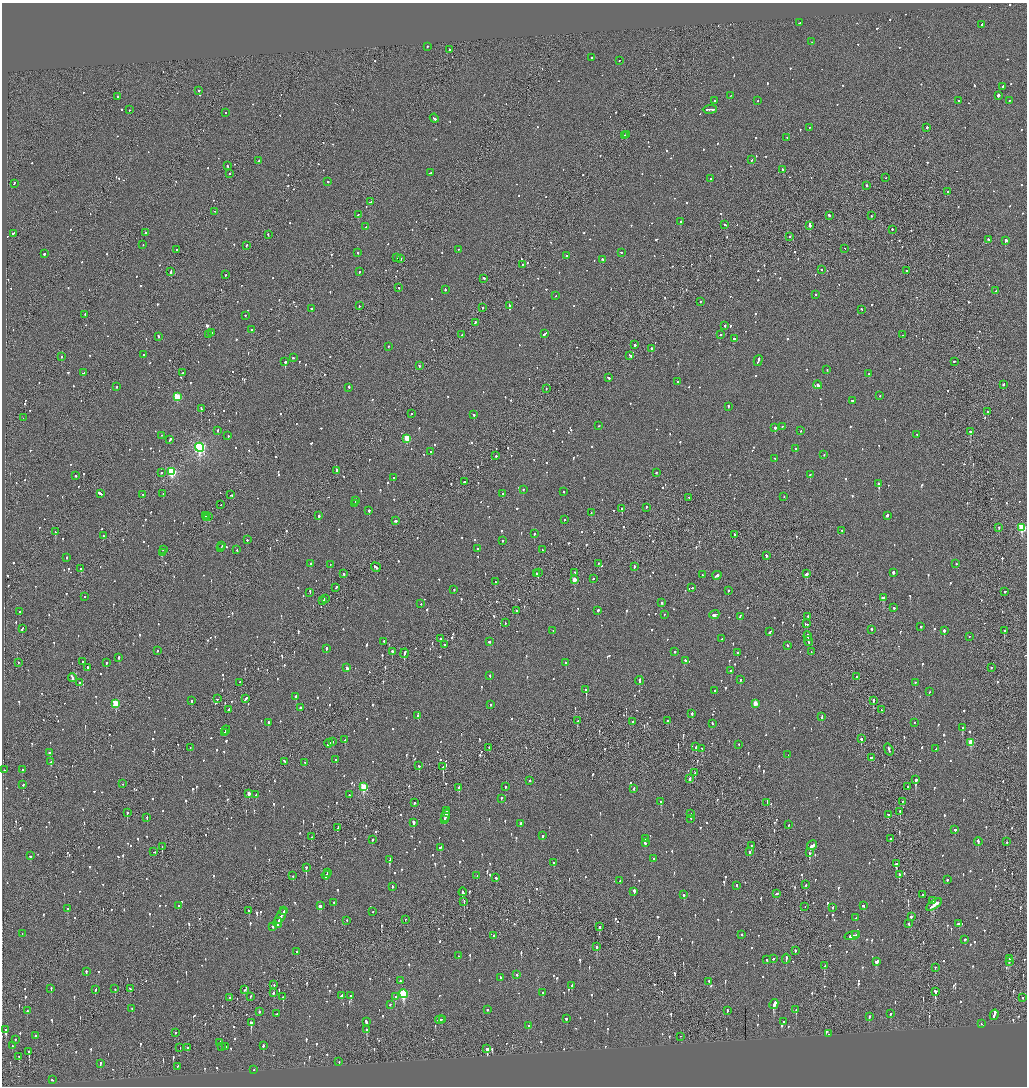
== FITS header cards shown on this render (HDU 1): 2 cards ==
NAXIS1  =                 2050
NAXIS2  =                 2168

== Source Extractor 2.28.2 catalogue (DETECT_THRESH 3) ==
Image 2050 x 2168 px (HDU 1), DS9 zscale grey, zoomed out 1/2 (1 PNG px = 2 x 2 image px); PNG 1029 x 1088 px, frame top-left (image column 2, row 2168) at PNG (2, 3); each listed source drawn as its Kron ellipse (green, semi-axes under 4 px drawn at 4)
Background -0.0617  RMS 0.068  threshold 0.205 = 3 sigma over >= 5 px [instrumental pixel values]
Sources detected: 1559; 51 cannot appear on this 1/2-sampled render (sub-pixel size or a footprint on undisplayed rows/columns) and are neither listed nor drawn; of the other 1508, the 500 brightest by FLUX_AUTO listed and drawn (1008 fainter detections omitted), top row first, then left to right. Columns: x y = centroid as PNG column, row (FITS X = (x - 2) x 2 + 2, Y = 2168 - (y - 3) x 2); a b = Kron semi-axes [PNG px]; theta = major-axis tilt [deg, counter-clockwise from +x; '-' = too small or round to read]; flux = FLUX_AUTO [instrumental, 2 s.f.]
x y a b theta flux
800 23 3 2 - 97
982 25 2 2 - 70
812 42 2 1 - 68
428 47 2 2 - 67
450 50 3 1 - 120
591 58 2 2 - 84
619 61 2 2 - 73
1003 87 2 2 - 540
199 91 2 2 - 130
731 96 3 2 - 110
998 96 2 2 - 2600
118 97 2 2 - 140
715 101 2 2 - 490
758 101 2 2 - 75
958 101 2 2 - 69
1009 101 2 2 - 150
129 110 2 2 - 120
710 110 7 2 2 370
226 113 2 1 - 74
434 119 4 2 - 150
809 128 2 2 - 94
927 128 2 2 - 130
627 135 2 2 - 130
624 136 3 2 - 150
787 138 2 2 - 87
752 160 2 2 - 79
259 161 2 2 - 74
227 166 2 2 - 160
783 170 2 2 - 110
430 173 3 2 - 130
229 174 2 2 - 75
886 178 2 2 - 67
710 179 2 2 - 66
328 182 2 2 - 65
14 184 3 2 - 100
866 186 2 2 - 110
948 192 2 1 - 220
371 202 4 2 - 190
215 212 2 1 - 62
358 215 2 1 - 210
829 216 3 2 - 340
871 216 2 2 - 68
681 222 3 2 - 590
725 225 3 2 - 83
810 226 4 2 - 530
366 227 2 2 - 260
892 230 2 2 - 120
145 233 2 2 - 61
13 234 2 2 - 150
268 235 2 2 - 130
789 237 2 1 - 99
989 240 2 2 - 120
1006 241 3 2 - 730
143 245 2 1 - 62
246 246 3 2 - 66
845 249 2 1 - 120
176 250 2 2 - 83
458 250 2 2 - 69
358 253 2 2 - 100
621 253 2 2 - 66
44 254 2 2 - 290
566 256 2 2 - 67
397 258 2 1 - 61
400 259 2 2 - 140
602 260 2 2 - 130
523 265 2 2 - 110
822 270 2 2 - 84
906 271 2 2 - 64
171 272 4 2 - 160
359 272 2 2 - 130
225 275 2 2 - 130
484 279 3 2 - 110
399 288 2 2 - 140
445 290 2 2 - 120
996 291 2 2 - 86
816 295 2 2 - 76
556 296 2 2 - 180
700 302 2 1 - 66
359 306 2 2 - 69
509 306 3 2 - 140
483 308 2 2 - 91
311 309 2 2 - 110
861 310 2 2 - 71
85 315 2 1 - 140
245 316 2 2 - 69
475 323 3 2 - 140
725 326 2 2 - 220
251 330 2 2 - 70
212 333 2 1 - 250
545 334 3 2 - 130
208 335 4 2 - 410
462 335 2 2 - 170
721 335 2 2 - 63
902 335 2 2 - 74
158 337 3 2 - 79
734 339 2 2 - 150
635 345 2 2 - 760
388 347 2 2 - 77
651 349 2 2 - 150
144 355 2 2 - 100
630 356 3 2 - 95
62 357 2 2 - 100
293 358 2 2 - 130
758 361 6 2 74 180
285 362 2 2 - 620
955 362 3 2 - 91
420 366 3 2 - 79
827 370 2 2 - 96
83 373 4 2 - 94
182 373 3 2 - 71
869 374 2 2 - 77
608 378 3 2 - 130
678 382 2 2 - 80
818 385 4 2 - 350
1003 385 3 2 - 95
117 387 2 2 - 130
349 388 3 2 - 200
546 389 2 1 - 62
880 396 2 2 - 72
177 397 3 3 - 590
852 401 2 2 - 90
728 407 2 2 - 190
201 409 2 2 - 240
987 412 2 2 - 64
411 414 2 2 - 93
474 415 2 2 - 180
23 418 2 2 - 60
599 426 2 1 - 69
782 427 2 2 - 86
775 428 2 2 - 240
218 431 2 2 - 80
801 431 2 1 - 62
970 432 2 2 - 390
917 435 2 2 - 94
162 436 2 1 - 63
228 436 2 2 - 430
407 439 3 3 - 470
170 440 4 2 - 190
200 448 4 4 - 3000
795 449 2 2 - 240
431 452 2 2 - 350
824 455 2 2 - 69
496 456 2 2 - 120
775 459 2 1 - 78
336 471 3 1 - 260
172 472 4 3 - 1200
161 473 2 1 - 62
656 473 2 2 - 100
810 475 2 2 - 92
75 476 2 2 - 110
393 478 2 2 - 110
464 482 2 1 - 160
879 484 3 2 - 520
523 490 2 2 - 120
564 492 2 2 - 79
100 494 4 2 - 220
163 494 3 2 - 140
503 494 2 2 - 81
143 495 2 1 - 70
231 495 3 2 - 76
784 497 2 2 - 170
689 498 2 1 - 97
355 501 4 2 - 240
355 504 2 2 - 110
221 505 2 1 - 74
646 508 3 2 - 91
622 509 2 2 - 310
369 511 2 2 - 280
591 513 2 1 - 67
205 516 3 1 - 250
319 516 2 2 - 460
887 516 3 2 - 72
209 517 3 2 - 520
206 518 2 2 - 150
564 520 2 2 - 76
395 521 3 2 - 150
999 528 2 2 - 84
1022 528 3 3 - 920
842 531 2 2 - 81
55 532 3 2 - 270
534 534 2 2 - 140
734 535 2 1 - 260
103 536 2 2 - 60
247 540 2 2 - 59
503 541 2 2 - 64
222 546 2 1 - 67
221 548 2 1 - 94
478 549 2 2 - 280
163 550 3 2 - 110
237 550 2 2 - 73
542 550 2 2 - 110
162 553 4 2 - 370
766 556 3 2 - 91
67 558 2 2 - 200
311 564 2 2 - 95
599 564 2 2 - 72
956 564 2 2 - 110
330 565 2 1 - 97
634 567 2 2 - 99
376 568 5 2 - 300
81 569 2 2 - 300
538 573 2 1 - 270
575 573 2 2 - 75
893 573 2 2 - 710
343 574 2 2 - 74
537 574 2 1 - 280
806 574 2 2 - 600
702 575 2 2 - 71
717 576 5 2 - 250
593 579 2 2 - 85
574 580 3 2 - 180
496 582 3 2 - 110
336 588 2 2 - 100
692 588 2 2 - 76
454 590 2 2 - 130
728 591 2 2 - 66
1005 592 2 2 - 82
310 593 3 2 - 210
85 597 2 2 - 150
883 598 3 2 - 350
325 599 2 2 - 110
323 601 2 2 - 62
662 603 2 2 - 270
421 604 2 2 - 60
894 608 3 2 - 130
516 611 2 2 - 72
598 611 2 2 - 60
20 612 2 2 - 110
664 615 2 1 - 77
714 615 5 2 - 210
740 617 3 2 - 92
808 617 2 2 - 120
505 623 2 2 - 74
807 624 3 2 - 150
921 627 2 2 - 70
22 629 4 2 - 100
871 630 3 2 - 100
553 631 2 2 - 65
944 631 2 2 - 280
1004 631 2 2 - 190
770 632 3 2 - 94
808 637 5 2 - 220
969 637 2 1 - 130
441 639 2 2 - 110
722 639 2 2 - 68
808 641 5 1 - 200
384 642 2 2 - 150
490 642 2 2 - 74
445 645 2 2 - 66
787 646 2 2 - 63
326 649 2 2 - 100
157 651 2 2 - 150
392 652 2 2 - 330
675 652 2 2 - 70
811 652 2 1 - 150
738 653 2 2 - 77
404 654 5 2 - 220
119 658 2 2 - 80
686 661 2 2 - 210
83 662 2 2 - 190
18 663 2 1 - 92
106 663 2 2 - 120
566 663 2 2 - 290
87 668 3 1 - 340
347 668 4 2 - 130
991 668 2 2 - 60
731 671 2 2 - 110
490 676 2 2 - 96
857 677 2 2 - 210
72 678 4 2 - 340
740 680 2 2 - 71
639 681 4 2 - 190
79 683 2 2 - 280
240 683 2 1 - 64
915 683 2 2 - 88
586 690 2 2 - 520
715 691 2 2 - 120
929 692 2 2 - 110
296 697 2 2 - 240
217 699 2 2 - 60
245 699 4 2 - 200
192 701 2 2 - 98
873 701 2 2 - 260
116 704 3 3 - 560
755 704 3 2 - 180
490 705 2 2 - 110
300 708 2 2 - 140
229 710 3 2 - 210
882 710 3 2 - 64
692 714 3 2 - 170
418 716 2 2 - 100
822 717 3 2 - 66
578 721 4 2 - 140
668 721 2 1 - 72
633 722 2 2 - 110
268 723 2 2 - 310
914 723 2 2 - 64
712 724 2 2 - 81
962 728 3 2 - 250
226 730 4 2 - 140
224 733 2 2 - 67
861 739 2 2 - 210
345 740 2 2 - 95
332 742 2 2 - 100
971 743 3 3 - 340
329 744 4 2 - 170
739 745 2 2 - 76
696 747 3 2 - 75
190 748 2 1 - 130
489 748 2 1 - 170
702 749 2 2 - 230
936 749 2 2 - 120
889 750 6 1 -70 260
49 753 2 2 - 110
788 755 2 1 - 200
871 758 2 2 - 320
336 760 2 2 - 62
51 762 2 2 - 96
285 762 4 2 - 180
305 763 2 2 - 72
419 766 2 2 - 140
443 767 2 1 - 140
4 770 2 1 - 84
22 770 2 2 - 97
695 773 2 2 - 79
690 779 3 2 - 390
916 780 3 2 - 450
530 781 2 2 - 78
123 784 2 1 - 63
23 785 2 2 - 74
364 787 4 3 - 750
505 787 2 2 - 72
908 787 2 2 - 63
459 788 2 2 - 210
634 789 3 2 - 77
248 794 3 2 - 90
256 795 2 2 - 79
349 795 2 2 - 88
501 799 2 2 - 73
661 802 3 2 - 140
903 802 3 2 - 70
414 803 2 2 - 110
767 803 3 2 - 220
447 811 3 2 - 85
900 812 2 2 - 79
127 813 2 2 - 120
691 814 2 2 - 84
888 815 3 2 - 120
445 816 6 2 72 290
147 818 2 2 - 100
691 819 2 2 - 85
444 820 3 2 - 110
414 823 3 2 - 330
520 824 2 2 - 87
788 825 2 2 - 64
338 828 4 2 - 120
955 830 2 2 - 260
542 836 2 2 - 160
312 837 3 1 - 180
645 839 2 2 - 85
890 839 2 2 - 110
372 840 2 2 - 180
978 842 4 2 - 160
1007 842 2 1 - 100
645 843 2 2 - 80
751 846 2 2 - 79
812 846 5 2 - 380
162 847 2 1 - 98
440 848 2 2 - 240
153 852 3 2 - 200
749 852 2 2 - 150
809 853 3 2 - 270
30 856 3 2 - 75
654 859 2 2 - 99
389 860 3 2 - 370
554 863 2 2 - 67
896 864 2 2 - 510
306 868 3 2 - 320
327 873 2 1 - 77
326 875 4 2 - 210
899 875 2 2 - 440
293 876 2 2 - 110
477 876 2 2 - 69
496 878 2 2 - 90
947 880 2 2 - 110
620 881 2 2 - 140
806 885 3 1 - 90
737 886 2 2 - 69
392 887 3 2 - 71
463 892 4 2 - 230
634 892 3 2 - 550
776 894 3 2 - 150
684 895 3 2 - 210
923 895 2 2 - 250
464 901 3 2 - 410
932 901 2 2 - 89
334 903 2 2 - 180
934 905 9 2 34 560
178 906 2 2 - 150
320 906 3 2 - 190
863 906 2 2 - 110
805 907 2 1 - 170
833 908 3 2 - 71
68 909 2 2 - 76
249 911 3 2 - 91
284 911 3 2 - 190
373 912 2 2 - 61
281 916 9 2 65 570
911 917 2 2 - 260
856 918 2 2 - 87
405 920 2 1 - 71
347 921 2 1 - 120
278 923 5 2 - 180
909 924 2 2 - 160
959 924 2 2 - 100
273 927 3 2 - 100
599 927 2 2 - 120
22 934 2 2 - 150
742 935 2 2 - 73
856 935 4 1 - 120
493 936 2 2 - 360
852 936 8 2 14 340
965 940 2 2 - 240
597 947 2 2 - 530
795 951 2 2 - 210
297 952 2 2 - 66
458 956 2 2 - 97
773 959 3 2 - 79
786 959 5 2 - 230
1010 959 2 2 - 160
767 960 2 2 - 61
876 962 4 3 - 180
1009 962 3 2 - 88
824 966 2 2 - 83
935 968 2 2 - 66
86 972 2 2 - 160
517 975 2 2 - 64
500 978 2 2 - 76
400 981 2 2 - 240
709 982 2 2 - 97
274 985 2 1 - 74
572 986 3 2 - 81
51 989 2 2 - 80
115 989 2 1 - 210
130 989 3 2 - 63
95 990 3 2 - 150
245 990 2 2 - 90
935 992 4 2 - 450
274 993 3 2 - 150
543 993 2 2 - 67
403 994 4 3 - 1200
341 996 3 2 - 280
351 996 2 2 - 150
250 997 3 2 - 91
283 997 2 2 - 100
395 997 2 2 - 100
230 998 2 2 - 73
1023 998 2 2 - 65
390 1005 2 2 - 71
774 1005 5 2 - 1300
132 1009 2 2 - 71
487 1010 2 2 - 130
796 1010 2 2 - 230
27 1011 2 2 - 120
727 1011 2 2 - 69
259 1012 2 2 - 240
277 1014 2 2 - 77
890 1014 2 2 - 150
994 1015 5 2 - 250
869 1017 2 2 - 95
566 1019 2 2 - 78
440 1020 5 2 - 210
442 1020 3 1 - 93
366 1022 3 2 - 150
783 1022 2 2 - 99
251 1023 2 2 - 420
981 1024 2 2 - 61
528 1026 2 2 - 89
6 1030 2 2 - 87
367 1030 3 2 - 530
176 1033 2 1 - 64
828 1034 2 1 - 170
35 1036 2 2 - 82
680 1037 2 1 - 81
15 1040 2 2 - 96
220 1043 2 2 - 150
12 1046 2 2 - 77
263 1046 3 2 - 77
222 1047 2 2 - 77
225 1047 2 2 - 210
180 1048 2 1 - 70
188 1048 2 2 - 120
487 1049 3 2 - 2000
29 1052 3 2 - 250
19 1057 2 2 - 140
339 1062 2 2 - 74
100 1064 4 2 - 95
178 1067 2 2 - 65
254 1070 2 2 - 82
53 1080 2 2 - 110
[1008 fainter detections neither listed nor drawn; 51 sub-pixel or undisplayed-footprint detections neither listed nor drawn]